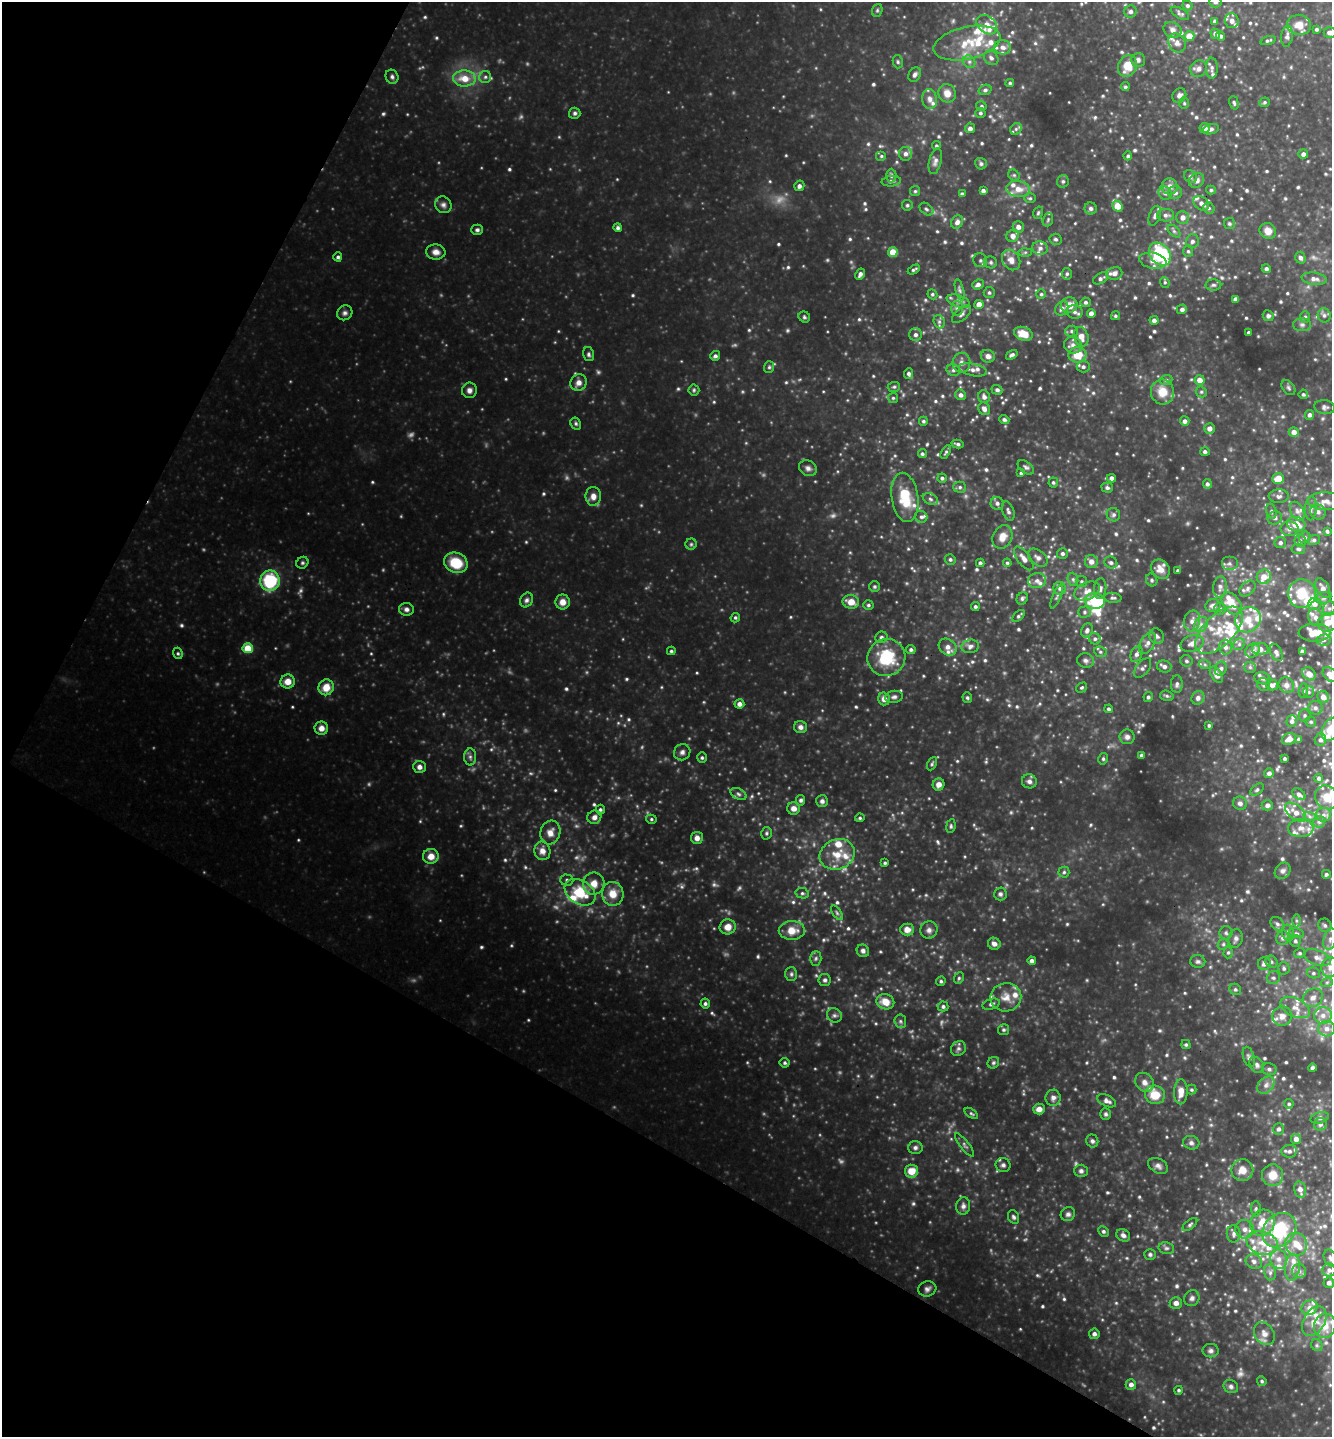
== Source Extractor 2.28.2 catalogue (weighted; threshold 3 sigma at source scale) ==
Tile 9 of 4 x 4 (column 1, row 3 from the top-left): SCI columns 147-1476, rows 1437-2871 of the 5752 x 5742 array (HDU 1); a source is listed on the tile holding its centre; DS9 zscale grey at full resolution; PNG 1334 x 1439 px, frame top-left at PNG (2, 2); each listed source drawn as its Kron ellipse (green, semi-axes under 4 px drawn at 4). Shown black and unused: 29% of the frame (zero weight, under 3 of 4 exposures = <1% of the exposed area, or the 3 px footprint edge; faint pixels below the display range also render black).
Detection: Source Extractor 2.28.2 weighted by HDU 2 'WHT'; one run over the whole footprint, this tile lists its part. Background 0.408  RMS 0.041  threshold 0.183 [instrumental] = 3 sigma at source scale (4.5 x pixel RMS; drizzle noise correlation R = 1.50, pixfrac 1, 0.05/0.05 arcsec/px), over >= 5 px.
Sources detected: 903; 32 too faint to see at this stretch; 1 inside a brighter object's white glare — neither listed nor drawn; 88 inside a brighter listed object's ellipse — not listed separately; of the other 782, all 500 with FLUX_AUTO >= 6.71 (the completeness limit of this list) listed and drawn (282 fainter detections not listed), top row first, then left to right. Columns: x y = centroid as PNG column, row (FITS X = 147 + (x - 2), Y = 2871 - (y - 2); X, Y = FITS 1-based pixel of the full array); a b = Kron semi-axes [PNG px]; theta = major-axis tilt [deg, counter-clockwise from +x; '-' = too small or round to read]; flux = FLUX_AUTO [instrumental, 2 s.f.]
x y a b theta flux
1215 2 6 5 - 13
1187 6 5 5 - 9
877 10 6 5 - 7.3
1130 11 6 6 - 12
1180 13 10 5 -28 10
1215 21 4 3 - 13
1232 21 7 7 - 21
987 25 11 8 -39 30
1299 25 12 10 -9 49
1316 29 4 4 - 8.1
1173 30 9 7 -27 18
1330 32 6 5 - 17
1215 34 5 5 - 21
1189 36 5 5 - 47
1221 36 4 4 - 10
1287 36 10 5 82 16
1268 41 8 4 17 8.3
967 43 34 16 12 130
1177 43 10 8 -60 21
1003 47 8 7 - 21
991 58 8 6 -44 16
1138 60 7 7 - 15
898 62 6 5 - 7.7
969 62 7 5 -45 12
1127 66 11 9 65 84
1212 68 10 6 89 15
1199 69 9 8 - 21
915 75 7 6 - 13
392 77 7 6 - 11
485 77 6 6 - 11
464 78 11 8 -1 65
1010 83 4 3 - 7
1125 87 4 4 - 7.6
985 90 7 5 18 11
947 93 9 8 - 37
1179 95 8 6 49 18
930 99 10 7 -83 21
1264 102 5 4 - 6.8
1184 103 6 5 - 6.7
1234 103 7 4 -73 8.6
981 106 5 5 - 7.8
575 113 6 5 - 9.3
980 113 5 5 - 8.5
970 128 5 5 - 17
1205 128 5 5 - 17
1016 129 6 5 - 10
1211 129 8 5 14 14
936 146 4 4 - 6.8
905 154 7 6 - 17
1303 154 5 4 - 19
881 156 5 5 - 7.2
1128 156 4 4 - 8
935 161 13 6 76 17
981 164 6 5 - 9.3
1014 175 6 5 - 7
891 176 7 5 -89 8.3
1190 177 7 5 -47 9.3
1197 180 8 7 - 23
891 181 10 5 5 13
1063 181 6 5 - 8.3
799 186 5 5 - 15
1170 186 8 8 - 28
1018 189 12 8 -6 41
1211 190 5 4 - 7.1
915 191 5 5 - 6.7
983 191 4 4 - 14
1175 192 7 6 - 16
1165 193 7 6 - 14
962 194 4 3 - 9.2
1030 198 6 5 - 7
1201 203 9 6 -39 21
443 205 9 8 - 16
907 205 5 5 - 6.7
1117 206 6 4 -55 74
1091 208 6 6 - 11
1209 208 6 5 - 8.5
926 209 8 5 -40 11
1038 213 6 4 73 6.9
1166 215 8 6 0 14
1155 216 10 5 70 14
1183 217 6 6 - 22
1048 220 7 5 70 7.1
957 222 7 5 61 19
1229 224 5 5 - 7.3
1018 227 6 5 - 20
618 228 4 4 - 11
477 230 6 5 - 10
1174 231 7 4 -45 9.6
1268 231 8 7 - 37
1013 236 6 6 - 28
1056 239 6 5 - 8.9
1192 241 7 6 - 14
1040 248 8 6 -11 14
1188 251 6 5 - 8.3
436 252 9 7 -6 26
893 252 5 4 - 71
1025 252 7 4 1 7.1
1160 254 12 9 -49 360
338 257 4 4 - 9.6
1300 258 6 5 - 12
980 260 7 6 - 10
1011 260 11 8 -59 32
1153 261 14 8 -11 32
991 262 6 6 - 8.6
1266 269 4 4 - 11
914 270 6 3 29 7.5
1114 273 8 6 8 25
860 274 6 4 62 16
1067 274 5 5 - 8.3
1101 278 8 5 30 12
1314 279 12 6 -8 20
1165 282 5 4 - 6.8
978 284 6 4 24 15
1213 285 8 6 0 10
960 290 11 4 -75 10
989 293 5 5 - 8.2
932 294 5 4 - 7.1
1041 294 5 4 - 7
1236 299 4 4 - 25
958 301 12 6 -17 18
1086 302 5 5 - 9.6
979 304 4 4 - 37
1069 305 8 7 - 45
957 308 7 6 - 12
1062 308 7 6 - 15
1182 309 5 4 - 14
1075 312 8 7 - 15
345 313 8 7 - 14
1091 313 4 4 - 25
962 314 11 6 41 14
1324 315 7 6 - 12
1115 316 5 4 - 6.9
1268 316 5 5 - 9.8
804 317 6 5 - 7.4
1305 317 6 5 - 8.5
1154 320 4 4 - 15
939 322 7 5 -70 9.8
1302 325 9 6 0 12
1072 331 6 5 - 9.3
1249 333 3 3 - 9.4
1023 334 9 6 -18 67
915 335 6 6 - 14
1081 337 10 7 -71 34
1073 345 9 8 - 23
589 354 7 5 -75 9.5
1012 355 6 4 33 12
1077 355 9 7 1 82
715 356 5 4 - 11
988 356 7 6 - 19
961 363 10 9 - 26
769 367 6 5 - 7.4
1083 367 6 6 - 11
953 370 7 5 -14 12
973 370 14 6 -11 23
909 374 5 4 - 12
1166 380 6 5 - 8.3
1200 380 5 5 - 35
579 383 8 8 - 26
894 387 6 5 - 7.1
1288 388 8 5 -52 8.8
469 390 8 7 - 18
694 390 5 5 - 7.3
997 390 5 4 - 12
1162 392 12 11 - 73
1201 392 6 5 - 6.7
1303 394 5 5 - 7.8
961 395 5 5 - 17
984 397 6 5 - 19
893 398 5 5 - 6.9
1324 407 10 7 -8 13
984 409 7 5 -60 18
1310 415 5 4 - 14
1004 420 5 4 - 10
923 421 4 4 - 7.7
1185 421 5 4 - 17
576 424 6 5 - 7.7
1209 429 5 5 - 24
1294 432 5 4 - 29
958 444 6 4 -14 9.3
946 452 7 4 60 7.5
1205 452 5 4 - 11
922 454 4 4 - 8
1026 467 9 5 -36 11
808 468 9 7 -28 17
1021 473 4 4 - 7
942 478 5 4 - 10
1112 478 4 4 - 20
1278 478 6 5 - 61
1053 482 5 5 - 7.9
1207 484 5 4 - 11
960 487 6 5 - 9.4
1107 488 6 5 - 10
593 496 9 8 - 28
1279 496 10 6 3 15
905 497 25 13 -82 130
930 499 8 5 -28 12
1326 501 18 9 -2 37
997 503 6 6 - 15
1311 508 12 6 87 16
1008 511 10 5 -70 13
1271 511 7 5 -74 8.7
1297 511 10 6 -61 17
1318 512 8 7 - 19
1113 515 7 6 - 12
921 517 6 6 - 9.9
1275 518 7 6 - 12
1296 524 9 7 -17 61
1290 529 9 7 0 23
1327 531 4 3 - 9.2
1002 537 12 9 64 48
1305 537 6 5 - 9.6
1314 540 6 5 - 8.8
1300 541 6 5 - 11
1280 542 6 5 - 13
691 544 5 5 - 7.2
1298 549 7 5 -5 8.8
1062 553 5 5 - 11
1024 558 14 6 -53 29
1038 558 11 7 -39 19
950 559 5 5 - 8.9
1091 561 7 6 - 27
1111 562 7 5 -30 12
302 563 6 5 - 7.9
456 563 12 10 -22 130
980 563 4 4 - 11
1007 563 4 4 - 7.5
1229 563 8 7 - 13
1160 569 10 8 -49 39
1178 571 3 3 - 7.9
1264 577 7 7 - 47
1073 579 7 5 -70 8.2
1037 580 9 7 12 18
1152 580 6 5 - 8.6
270 581 10 9 - 280
1081 581 6 5 - 7.9
874 587 5 5 - 7.2
1220 587 10 6 82 17
1060 588 6 6 - 12
1100 588 10 6 85 14
1247 588 9 6 42 13
1323 588 11 6 -61 25
1087 591 13 8 24 32
1302 594 14 13 - 110
1057 596 13 4 67 10
1022 598 6 5 - 8.4
1113 598 8 5 -3 9.6
1323 598 8 6 15 11
526 600 7 6 - 13
1095 601 10 8 -5 130
563 602 7 7 - 32
851 602 8 7 - 48
1232 604 12 8 -51 70
1315 604 7 6 - 19
868 605 5 4 - 7.8
975 606 4 4 - 8.6
1213 606 7 6 - 19
1329 608 7 6 - 13
406 609 7 6 - 16
1220 609 6 5 - 14
1084 612 6 5 - 9.1
1019 616 7 4 43 8.5
1316 617 9 7 -65 22
735 618 5 4 - 7.4
1248 620 13 12 - 56
1192 621 10 8 75 26
1328 622 10 9 - 45
1201 624 8 6 55 16
1087 630 7 5 67 16
1219 630 29 15 45 120
1314 633 16 9 -1 94
1156 636 8 7 - 14
881 637 6 5 - 9.5
1095 639 6 5 - 11
1324 640 7 5 7 12
1147 643 12 7 59 21
1192 643 12 8 19 29
1239 644 6 5 - 8.8
970 646 9 6 13 16
948 647 9 7 -38 23
1225 647 7 6 - 17
248 648 5 5 - 100
1260 649 8 6 -2 25
911 650 5 4 - 10
671 651 4 3 - 6.9
1252 651 8 6 39 14
1302 651 4 4 - 13
1100 652 6 5 - 8.5
1276 652 9 5 -63 13
178 653 6 4 -68 6.9
1136 654 8 5 67 16
886 658 19 18 - 190
1086 661 8 7 - 14
1186 661 6 5 - 8.5
1205 665 6 4 -19 6.7
1164 667 7 6 - 17
1250 667 6 5 - 7.5
1143 668 11 6 53 16
1221 669 7 5 68 11
1309 674 7 6 - 35
1216 675 9 5 -57 28
1330 675 8 6 -43 42
1263 678 8 6 -18 13
288 681 7 7 - 43
1177 684 9 6 -88 12
1264 685 7 6 - 9.2
1272 685 5 5 - 14
1286 685 8 7 - 20
326 687 8 7 - 57
1082 687 6 4 35 6.8
1303 691 7 4 84 7.9
1309 692 6 5 - 8.9
1167 696 7 5 -17 7.7
894 697 9 6 7 12
1148 697 5 4 - 7.8
1323 697 6 5 - 29
967 698 5 4 - 6.9
1198 698 7 6 - 14
884 699 6 6 - 26
739 704 5 4 - 23
1315 708 7 7 - 14
1108 709 4 4 - 9.2
1305 715 6 6 - 8.4
1292 721 6 5 - 13
1311 722 5 5 - 7.2
1209 725 4 3 - 6.7
800 727 6 6 - 18
321 728 6 6 - 27
1330 729 12 8 65 80
1127 737 7 7 - 16
1289 739 7 6 - 31
1299 739 4 4 - 7.5
1320 740 6 6 - 14
682 752 8 8 - 16
1141 755 4 3 - 9.5
470 757 8 6 -89 13
702 758 5 4 - 7.4
1103 759 6 4 78 7.3
1285 759 3 3 - 7.9
932 764 7 4 63 7
419 767 6 6 - 19
1269 773 5 4 - 14
1319 778 4 4 - 9.9
1029 781 7 7 - 18
939 784 6 6 - 26
1257 790 8 5 38 8.3
738 794 8 5 -28 12
1299 794 7 5 -38 16
1327 797 12 11 - 59
801 800 5 4 - 9.7
822 801 6 6 - 13
1240 803 7 6 - 15
1267 805 6 5 - 14
794 808 6 6 - 25
600 810 5 4 - 8.6
1296 812 12 7 -39 41
1324 815 7 7 - 15
594 817 7 6 - 19
1310 817 6 4 -20 7.7
860 818 5 4 - 7.1
651 819 5 4 - 6.7
1319 822 6 6 - 9.7
951 826 7 4 82 7.8
1301 828 12 9 0 33
550 833 12 10 73 35
766 833 6 5 - 7.2
697 838 6 6 - 22
542 851 9 8 - 31
837 854 18 15 22 85
431 856 8 7 - 41
885 863 4 3 - 6.8
1283 871 9 7 48 16
1064 872 5 5 - 8.2
1326 874 4 4 - 8.3
567 880 6 5 - 8.4
594 884 11 10 - 45
580 892 17 11 -32 140
802 893 7 5 -13 9
613 894 12 10 -87 56
1000 894 6 6 - 11
837 913 8 4 -55 8.7
1296 921 6 4 -89 8.3
1277 924 8 6 -43 12
1325 925 7 6 - 11
728 927 8 7 - 42
907 929 7 6 - 31
792 930 13 9 1 52
929 930 9 8 - 18
1226 933 6 6 - 11
1288 933 8 6 -73 12
1296 933 7 5 -8 8.5
1236 938 9 7 77 15
1283 938 7 6 - 16
1330 939 11 6 75 24
1295 941 6 6 - 8.9
994 944 6 6 - 20
1223 944 6 5 - 7.7
863 951 6 6 - 13
1228 952 6 4 87 7.4
1300 953 6 4 13 7.9
816 958 7 5 88 9.2
1317 958 14 7 -20 30
1032 961 4 4 - 13
1198 961 7 6 - 11
1271 962 6 5 - 9.2
1264 964 6 6 - 25
1330 967 10 9 - 34
1284 968 6 6 - 9.9
1313 973 6 5 - 9.5
791 974 7 6 - 9.9
959 978 6 5 - 6.9
1273 978 7 6 - 11
825 980 6 6 - 10
941 981 5 4 - 7.8
1327 982 6 4 19 7
1235 989 6 5 - 8.6
1006 997 15 14 - 51
1313 998 10 8 36 27
885 1002 9 7 -19 55
705 1004 5 4 - 9.7
991 1004 9 5 18 10
943 1006 5 5 - 10
1295 1007 16 9 -26 46
834 1015 7 7 - 12
1323 1015 9 8 - 28
1282 1016 9 9 - 31
900 1021 7 5 -83 9.5
1327 1029 8 7 - 27
1003 1030 5 5 - 9.3
1186 1045 5 4 - 7.1
958 1049 8 7 - 12
1249 1057 10 5 -73 12
785 1063 5 5 - 8.7
993 1063 6 5 - 7.4
1257 1065 9 6 -54 13
1312 1068 4 3 - 8.2
1269 1069 7 6 - 10
1144 1082 10 8 -48 26
1266 1085 10 7 46 19
1191 1090 5 5 - 6.9
1181 1092 12 7 89 40
1155 1095 10 9 - 86
1053 1098 8 7 - 16
1107 1101 10 5 -24 18
1289 1104 5 4 - 7.3
1039 1109 6 5 - 24
971 1113 7 4 -35 7
1106 1114 6 5 - 8.6
1320 1118 9 5 16 15
1320 1124 6 6 - 13
1279 1129 6 5 - 13
1296 1139 5 5 - 25
1092 1141 6 6 - 11
1191 1143 8 6 -16 13
964 1145 14 4 -52 11
915 1148 7 6 - 12
1289 1151 8 6 6 16
1003 1165 7 7 - 13
1158 1166 11 7 -28 17
1242 1170 11 11 - 46
911 1171 6 6 - 57
1081 1171 7 6 - 12
1273 1175 11 10 - 57
1300 1189 8 5 -78 22
963 1206 9 7 83 16
1256 1209 7 5 -90 8.8
1068 1214 7 7 - 12
1014 1217 7 5 -64 9.3
1262 1223 13 12 - 80
1190 1225 8 4 38 8.3
1245 1229 9 9 - 30
1279 1230 19 15 47 250
1103 1231 5 4 - 9
1234 1234 8 7 - 15
1123 1235 7 6 - 16
1262 1243 16 11 -18 67
1296 1244 11 11 - 46
1166 1248 8 6 -13 9.8
1150 1254 6 5 - 8.1
1330 1258 9 6 -64 14
1279 1259 10 8 -75 26
1254 1261 8 7 - 18
1292 1267 13 7 85 29
1329 1270 6 6 - 13
1299 1271 7 7 - 14
1270 1272 8 6 -77 12
1329 1283 5 5 - 14
927 1289 9 7 17 16
1192 1298 8 7 - 13
1176 1303 6 6 - 18
1310 1308 8 7 - 18
1314 1321 16 10 59 47
1325 1326 12 11 - 50
1094 1334 5 5 - 16
1264 1334 12 9 -56 29
1317 1345 6 5 - 7.4
1211 1351 8 6 1 14
1262 1381 5 4 - 6.7
1131 1384 5 5 - 17
1231 1386 7 6 - 12
1179 1390 4 4 - 7.3
Isophote crosses this tile's border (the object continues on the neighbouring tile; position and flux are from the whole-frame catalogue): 8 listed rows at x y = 1215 2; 1330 32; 1326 501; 1328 622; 1330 675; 1330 729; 1330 967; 1330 1258